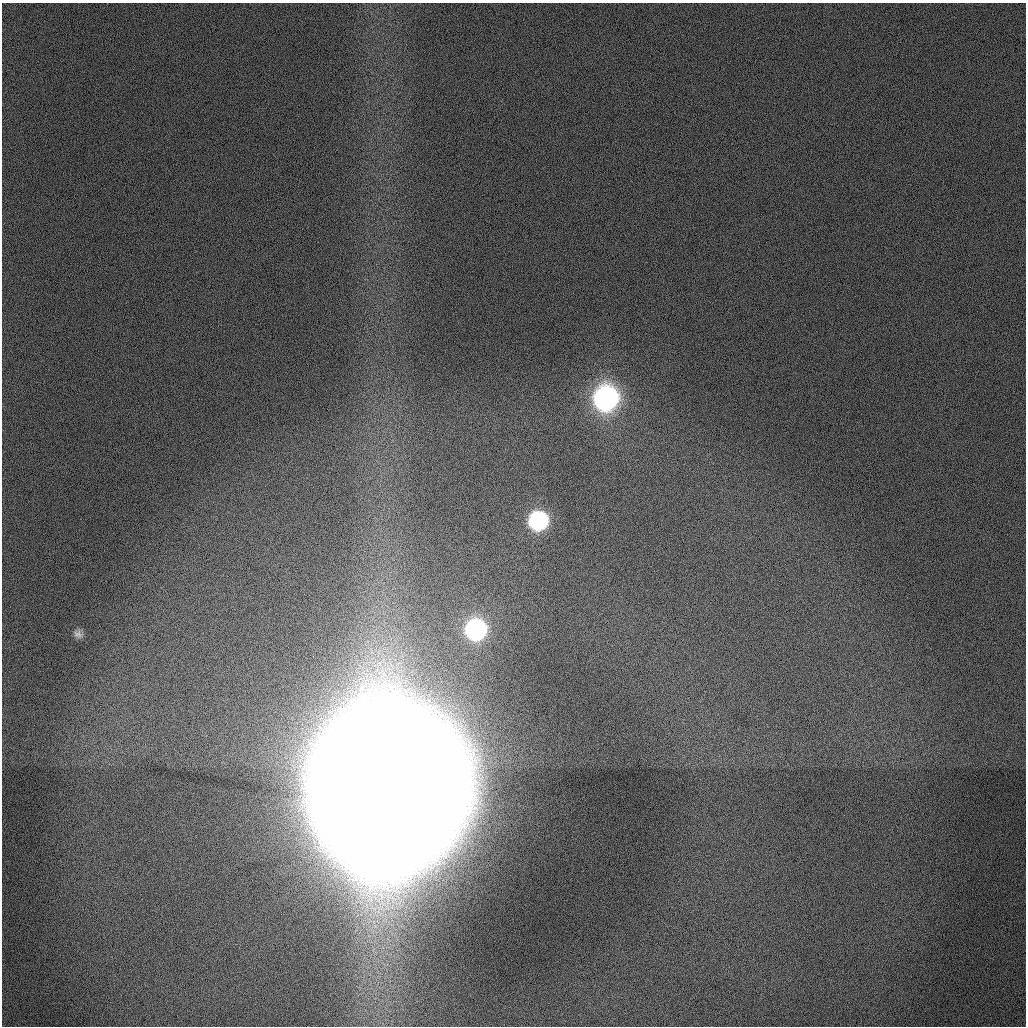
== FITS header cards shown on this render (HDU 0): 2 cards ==
NAXIS1  =                 1024 / length of data axis 1
NAXIS2  =                 1024 / length of data axis 2

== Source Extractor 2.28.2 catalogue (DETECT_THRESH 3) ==
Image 1024 x 1024 px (HDU 0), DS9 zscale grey, 1 PNG px = 1 image px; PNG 1028 x 1028 px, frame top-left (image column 1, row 1024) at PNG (2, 3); no overlay
Background 14.5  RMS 2.5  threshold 7.51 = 3 sigma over >= 5 px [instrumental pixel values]
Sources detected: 5; all 5 listed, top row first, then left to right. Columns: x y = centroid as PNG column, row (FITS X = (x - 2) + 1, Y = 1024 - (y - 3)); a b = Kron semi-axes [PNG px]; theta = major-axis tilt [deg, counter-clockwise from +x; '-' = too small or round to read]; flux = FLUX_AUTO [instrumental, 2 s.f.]
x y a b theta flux
606 398 24 22 71 3.5e+04
538 521 19 18 - 1.7e+04
476 629 20 19 - 2.2e+04
78 634 14 10 -37 1.2e+03
385 787 123 107 79 1.8e+06